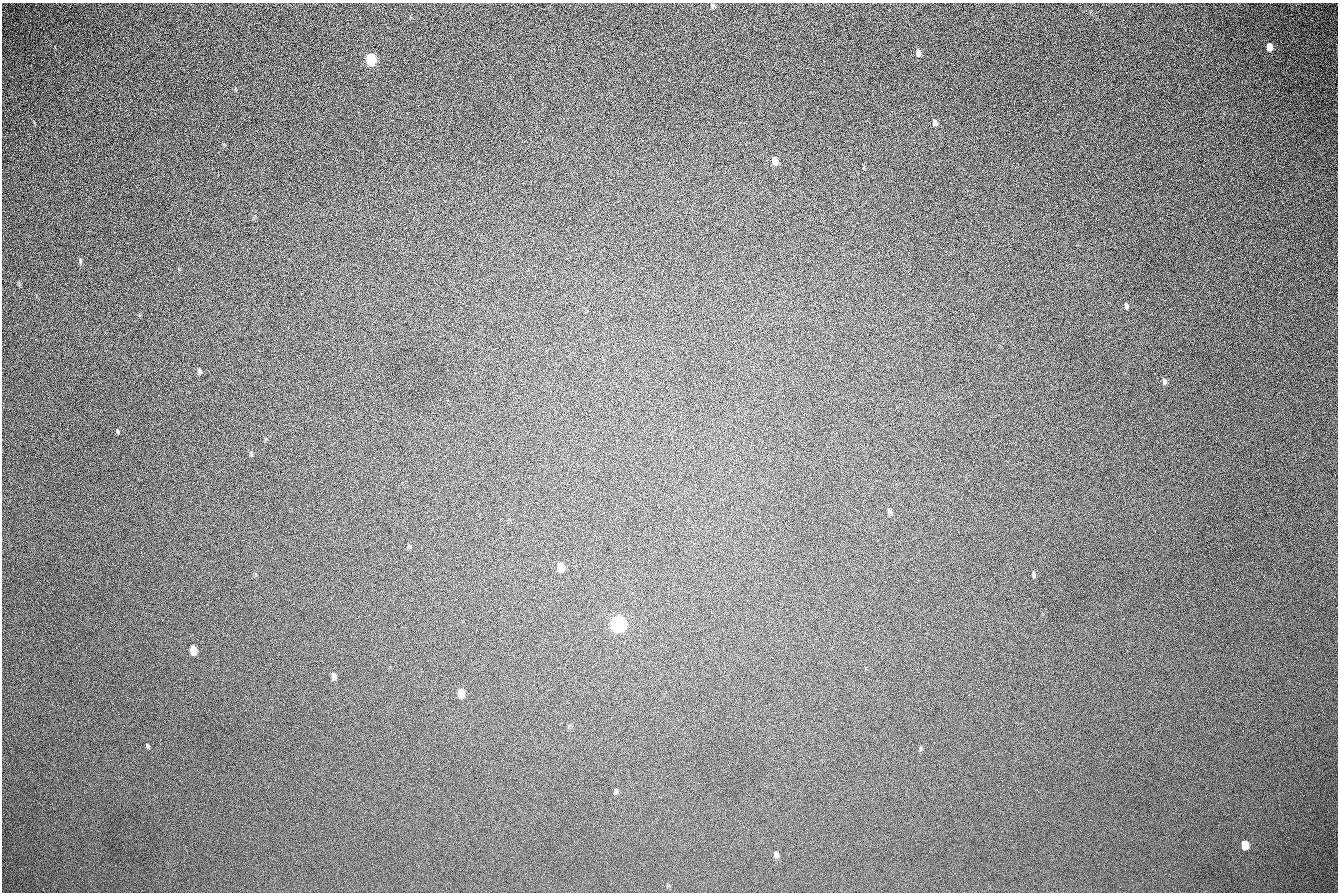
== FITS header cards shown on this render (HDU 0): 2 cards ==
NAXIS1  =                 1336 / length of data axis 1
NAXIS2  =                  890 / length of data axis 2

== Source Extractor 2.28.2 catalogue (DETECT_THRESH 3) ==
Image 1336 x 890 px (HDU 0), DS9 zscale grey, 1 PNG px = 1 image px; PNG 1340 x 894 px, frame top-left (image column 1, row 890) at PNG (2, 3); no overlay
Background 268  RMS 23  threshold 67.6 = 3 sigma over >= 5 px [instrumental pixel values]
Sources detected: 27; all 27 listed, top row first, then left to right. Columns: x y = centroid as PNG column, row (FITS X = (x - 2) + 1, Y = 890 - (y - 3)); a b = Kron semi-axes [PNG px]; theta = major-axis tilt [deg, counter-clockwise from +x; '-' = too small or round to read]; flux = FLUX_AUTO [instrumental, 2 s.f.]
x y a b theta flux
712 6 6 5 - 2900
1269 47 7 5 -86 13000
918 53 8 5 -80 6900
371 60 7 6 - 140000
935 123 7 5 -73 5100
775 161 8 6 -72 9000
80 261 8 4 -84 3100
1126 306 6 3 -83 3800
199 371 7 5 -78 3400
1164 381 7 4 -84 3900
118 432 6 3 -88 1800
251 453 7 4 -65 2200
889 511 7 5 -78 3300
560 567 8 6 -81 16000
1033 575 7 4 -79 2900
618 624 9 7 -87 670000
193 650 7 5 -80 31000
334 676 8 5 -83 5700
461 693 8 6 -83 18000
246 710 2 2 - 950
148 746 5 3 - 2200
920 748 7 3 82 1900
615 791 7 5 71 2800
1245 845 7 5 -80 29000
776 855 7 6 - 4900
1132 880 2 2 - 730
1120 887 2 2 - 2100